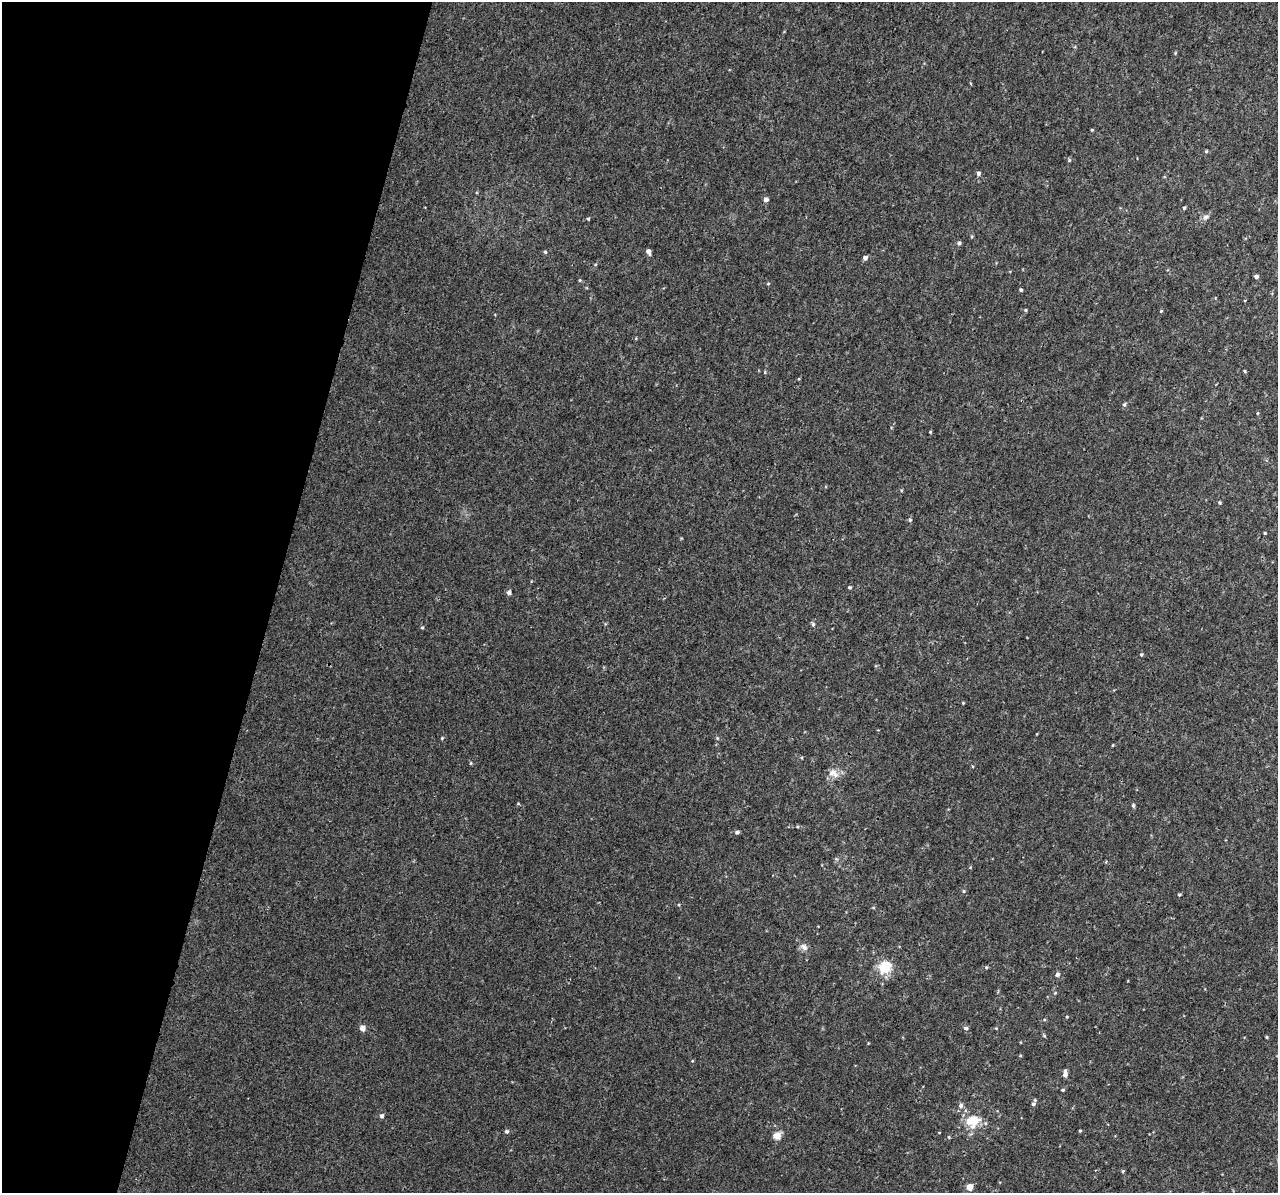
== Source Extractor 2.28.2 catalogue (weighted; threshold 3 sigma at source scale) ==
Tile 9 of 4 x 4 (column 1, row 3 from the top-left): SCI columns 40-1315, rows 1567-2757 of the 5158 x 5405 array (HDU 1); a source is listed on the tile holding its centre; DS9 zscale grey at full resolution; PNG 1280 x 1195 px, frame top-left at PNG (2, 2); no overlay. Shown black and unused: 21% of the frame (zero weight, under 3 of 4 exposures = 4% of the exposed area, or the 3 px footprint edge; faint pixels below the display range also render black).
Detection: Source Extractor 2.28.2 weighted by HDU 2 'WHT'; one run over the whole footprint, this tile lists its part. Background 0.00189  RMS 0.0026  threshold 0.0118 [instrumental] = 3 sigma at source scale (4.5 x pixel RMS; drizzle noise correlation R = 1.50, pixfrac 1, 0.0396/0.0396 arcsec/px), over >= 5 px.
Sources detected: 68; all 68 listed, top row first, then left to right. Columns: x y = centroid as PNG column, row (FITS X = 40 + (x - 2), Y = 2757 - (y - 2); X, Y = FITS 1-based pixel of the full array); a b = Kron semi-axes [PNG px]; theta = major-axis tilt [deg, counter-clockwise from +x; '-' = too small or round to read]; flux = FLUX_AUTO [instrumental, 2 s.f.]
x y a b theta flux
1175 53 5 3 - 0.23
1092 130 4 3 - 0.25
1206 151 4 4 - 0.32
1069 160 5 4 - 0.36
978 173 6 5 - 0.64
766 199 5 5 - 1.1
1184 208 4 3 - 0.39
1206 217 10 7 29 0.96
588 219 4 3 - 0.29
959 243 6 5 - 0.49
648 251 5 4 - 1.3
545 252 4 4 - 0.35
865 258 4 4 - 1
1256 276 4 4 - 0.79
580 280 5 3 - 0.27
768 284 5 3 - 0.26
1021 290 4 3 - 0.43
1026 310 5 4 - 0.31
1161 311 5 3 - 0.25
1245 371 4 3 - 0.28
765 372 5 3 - 0.24
1124 405 5 4 - 0.48
1257 413 5 3 - 0.24
930 432 3 3 - 0.24
1219 502 4 4 - 0.34
910 520 6 5 - 0.43
1265 533 4 3 - 0.24
849 587 4 4 - 0.43
509 592 5 5 - 0.96
813 624 6 5 - 0.48
422 628 4 4 - 0.3
1141 654 5 4 - 0.32
963 703 3 3 - 0.22
1037 734 3 2 - 0.17
442 738 5 4 - 0.26
717 738 5 3 - 0.29
1113 745 4 2 - 0.2
471 763 6 4 89 0.26
834 773 16 10 -32 2.2
1133 805 6 4 -77 0.4
737 832 4 4 - 0.67
964 891 5 4 - 0.33
1179 895 4 4 - 0.33
804 947 11 8 -35 1.2
885 967 17 14 40 6.2
986 967 5 4 - 0.32
1057 974 6 5 - 0.68
1055 993 5 4 - 0.29
1067 1017 4 3 - 0.25
1044 1020 5 3 - 0.26
362 1028 5 5 - 1.8
966 1028 6 5 - 0.54
996 1028 4 3 - 0.23
1044 1036 6 4 -67 0.33
1266 1037 4 3 - 0.27
692 1061 4 3 - 0.23
1065 1073 9 4 90 1.3
1063 1090 4 3 - 0.33
1033 1104 6 5 - 0.63
961 1105 7 6 - 0.92
382 1116 5 5 - 0.73
973 1121 21 16 17 6.4
507 1131 6 5 - 0.54
1080 1131 4 3 - 0.28
777 1136 10 8 40 2
949 1137 5 4 - 0.3
1123 1171 4 3 - 0.27
969 1187 5 4 - 4